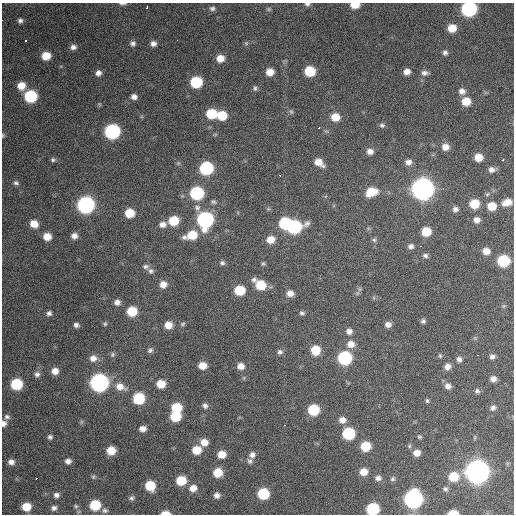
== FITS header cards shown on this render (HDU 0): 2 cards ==
NAXIS1  =                  512 / Axis length
NAXIS2  =                  512 / Axis length

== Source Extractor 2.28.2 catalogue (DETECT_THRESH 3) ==
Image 512 x 512 px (HDU 0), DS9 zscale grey, 1 PNG px = 1 image px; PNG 516 x 516 px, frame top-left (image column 1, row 512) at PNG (2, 3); no overlay
Background 1280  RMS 36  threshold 107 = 3 sigma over >= 5 px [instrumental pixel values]
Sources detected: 176; all 176 listed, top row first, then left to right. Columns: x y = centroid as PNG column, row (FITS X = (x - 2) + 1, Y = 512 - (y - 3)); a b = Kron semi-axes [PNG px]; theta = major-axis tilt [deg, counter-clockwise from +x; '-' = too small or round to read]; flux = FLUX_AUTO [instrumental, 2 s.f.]
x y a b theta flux
123 4 10 4 3 5.7e+03
307 4 7 5 -4 6.1e+03
355 5 7 5 -1 4.4e+04
147 7 3 2 - 5.9e+03
212 8 7 5 -10 6.2e+03
269 9 6 5 - 3.8e+03
469 9 8 8 - 4.7e+05
2 20 2 2 - 2.1e+03
20 21 6 6 - 7.2e+03
452 28 8 7 - 3.5e+04
177 40 3 2 - 2.4e+03
26 41 3 3 - 1.3e+04
133 43 7 7 - 7.7e+03
246 43 6 5 - 3.8e+03
153 44 7 7 - 1.1e+04
73 47 8 6 4 1.0e+04
445 53 6 6 - 6.9e+03
46 56 7 6 - 4.3e+04
220 58 7 7 - 2.7e+04
310 71 7 7 - 9.0e+04
270 72 7 6 - 2.9e+04
407 72 6 5 - 1.6e+04
98 73 6 6 - 1.1e+04
424 73 9 6 1 9.4e+03
196 82 8 7 - 1.4e+05
21 86 8 8 - 3.0e+04
255 88 7 6 - 5.4e+03
462 91 8 7 - 1.3e+04
30 96 8 7 - 1.8e+05
134 97 6 6 - 1.1e+04
466 101 8 7 - 4.1e+04
291 112 8 5 -62 4.6e+03
211 114 8 7 - 8.5e+04
222 115 8 7 - 6.3e+04
335 117 8 7 - 3.7e+04
382 125 7 5 -13 5.3e+03
319 128 3 2 - 3.4e+03
112 131 9 8 - 4.3e+05
3 135 6 4 -85 2.8e+03
445 147 8 7 - 2.0e+04
370 151 7 6 - 1.4e+04
478 157 7 7 - 3.3e+04
53 160 7 6 - 5.4e+03
502 160 3 2 - 2.9e+03
319 162 10 7 -37 2.6e+04
408 162 8 6 5 1.2e+04
178 163 5 5 - 3.4e+03
206 168 8 8 - 2.4e+05
492 170 9 7 -1 1.2e+04
280 175 3 3 - 7.3e+03
16 183 7 6 - 6.0e+03
422 189 10 9 - 2.2e+06
371 192 10 7 21 5.4e+04
197 193 8 8 - 2.5e+05
213 202 7 6 - 5.1e+03
507 202 10 7 18 2.6e+04
474 204 8 7 - 5.8e+04
86 205 9 8 - 7.6e+05
492 206 8 7 - 4.4e+04
197 208 9 9 - 1.1e+04
455 209 7 7 - 8.6e+03
130 213 7 7 - 5.4e+04
205 220 9 9 - 5.8e+05
477 220 7 6 - 1.5e+04
173 221 8 7 - 7.1e+04
285 223 8 7 - 1.6e+05
34 224 9 8 - 2.8e+04
163 224 8 7 - 1.4e+04
294 227 10 8 14 3.2e+05
426 232 7 7 - 5.5e+04
192 235 11 7 16 6.2e+04
74 236 7 6 - 1.4e+04
47 237 7 7 - 2.9e+04
271 240 8 7 - 2.9e+04
374 240 6 6 - 4.6e+03
411 246 7 6 - 8.7e+03
420 246 3 2 - 2.8e+03
486 251 8 7 - 2.2e+04
425 256 7 6 - 6.7e+03
503 261 8 7 - 1.6e+05
222 263 7 5 -17 5.9e+03
263 264 6 5 - 3.7e+03
146 266 9 6 -2 7.1e+03
151 271 8 7 - 7.6e+03
163 284 7 7 - 2.0e+04
260 285 10 7 -34 7.9e+04
239 290 7 7 - 8.1e+04
290 293 8 6 -2 1.7e+04
117 302 7 6 - 1.1e+04
504 306 6 5 - 3.6e+03
132 311 7 7 - 7.2e+04
49 313 6 6 - 7.1e+03
302 313 6 5 - 5.4e+03
423 321 6 6 - 5.7e+03
105 324 6 5 - 3.9e+03
183 324 7 5 28 4.2e+03
388 324 7 6 - 1.2e+04
76 325 6 5 - 7.7e+03
168 325 7 7 - 2.7e+04
349 331 7 7 - 1.2e+04
351 344 9 8 - 2.1e+04
150 350 7 6 - 6.5e+03
315 350 8 7 - 5.4e+04
280 352 7 7 - 7.1e+03
112 354 7 6 - 5.2e+03
478 355 2 2 - 1.5e+03
440 356 6 5 - 3.9e+03
492 356 6 6 - 7.8e+03
93 358 9 8 - 1.7e+04
345 358 8 8 - 2.9e+05
459 359 7 6 - 8.6e+03
202 365 7 6 - 3.0e+04
241 366 8 7 - 1.9e+04
447 367 7 6 - 1.5e+04
55 371 7 7 - 1.9e+04
37 374 8 7 - 9.1e+03
244 378 6 3 -72 2.7e+03
493 379 6 5 - 1.2e+04
99 383 9 8 - 1.0e+06
16 384 8 7 - 1.3e+05
161 384 7 7 - 4.0e+04
448 386 8 7 - 1.3e+04
120 387 13 9 -21 2.6e+04
477 391 6 6 - 5.9e+03
139 398 8 7 - 1.3e+05
427 400 6 4 -88 3.8e+03
205 406 7 7 - 7.9e+03
176 408 8 7 - 8.0e+04
493 408 7 6 - 8.1e+03
313 410 8 7 - 1.2e+05
175 416 8 7 - 8.2e+04
7 417 8 6 -14 7.3e+03
342 420 8 7 - 1.6e+04
81 422 6 4 71 3.4e+03
4 423 7 6 - 1.1e+04
284 425 2 2 - 2.0e+03
143 429 7 6 - 1.5e+04
348 433 8 7 - 1.7e+05
50 437 6 6 - 6.2e+03
419 437 5 4 - 3.6e+03
204 442 8 7 - 2.4e+04
366 446 7 7 - 7.5e+04
409 446 5 5 - 3.7e+03
197 450 8 7 - 4.6e+04
111 451 7 7 - 4.1e+04
417 453 7 6 - 1.9e+04
222 454 7 6 - 3.0e+04
252 455 8 7 - 1.1e+04
68 461 6 6 - 1.0e+04
250 461 8 7 - 7.1e+03
11 462 7 6 - 1.2e+04
363 472 7 7 - 2.7e+04
477 472 10 9 - 2.6e+06
218 473 8 7 - 4.6e+04
93 477 6 5 - 3.9e+03
453 477 9 8 - 5.7e+04
36 478 3 2 - 3.0e+03
378 478 7 6 - 9.1e+03
393 479 6 6 - 5.1e+03
181 480 7 7 - 7.0e+04
150 486 7 7 - 7.2e+04
193 488 9 8 - 2.1e+04
445 489 6 5 - 5.3e+03
263 494 8 7 - 1.3e+05
56 495 7 6 - 8.7e+03
217 495 6 6 - 1.1e+04
132 498 7 6 - 5.9e+03
413 499 9 9 - 1.0e+06
95 505 8 7 - 9.3e+04
76 506 6 5 - 4.4e+03
26 507 7 7 - 4.4e+04
54 508 7 6 - 8.3e+03
373 509 8 7 - 1.8e+05
105 510 8 6 -3 6.5e+03
165 513 9 4 -1 2.2e+04
453 513 8 4 1 3.9e+04
At the frame edge (FLAGS 8, measured only in part): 10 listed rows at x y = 123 4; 307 4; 355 5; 469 9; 2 20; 3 135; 4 423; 373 509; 165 513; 453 513